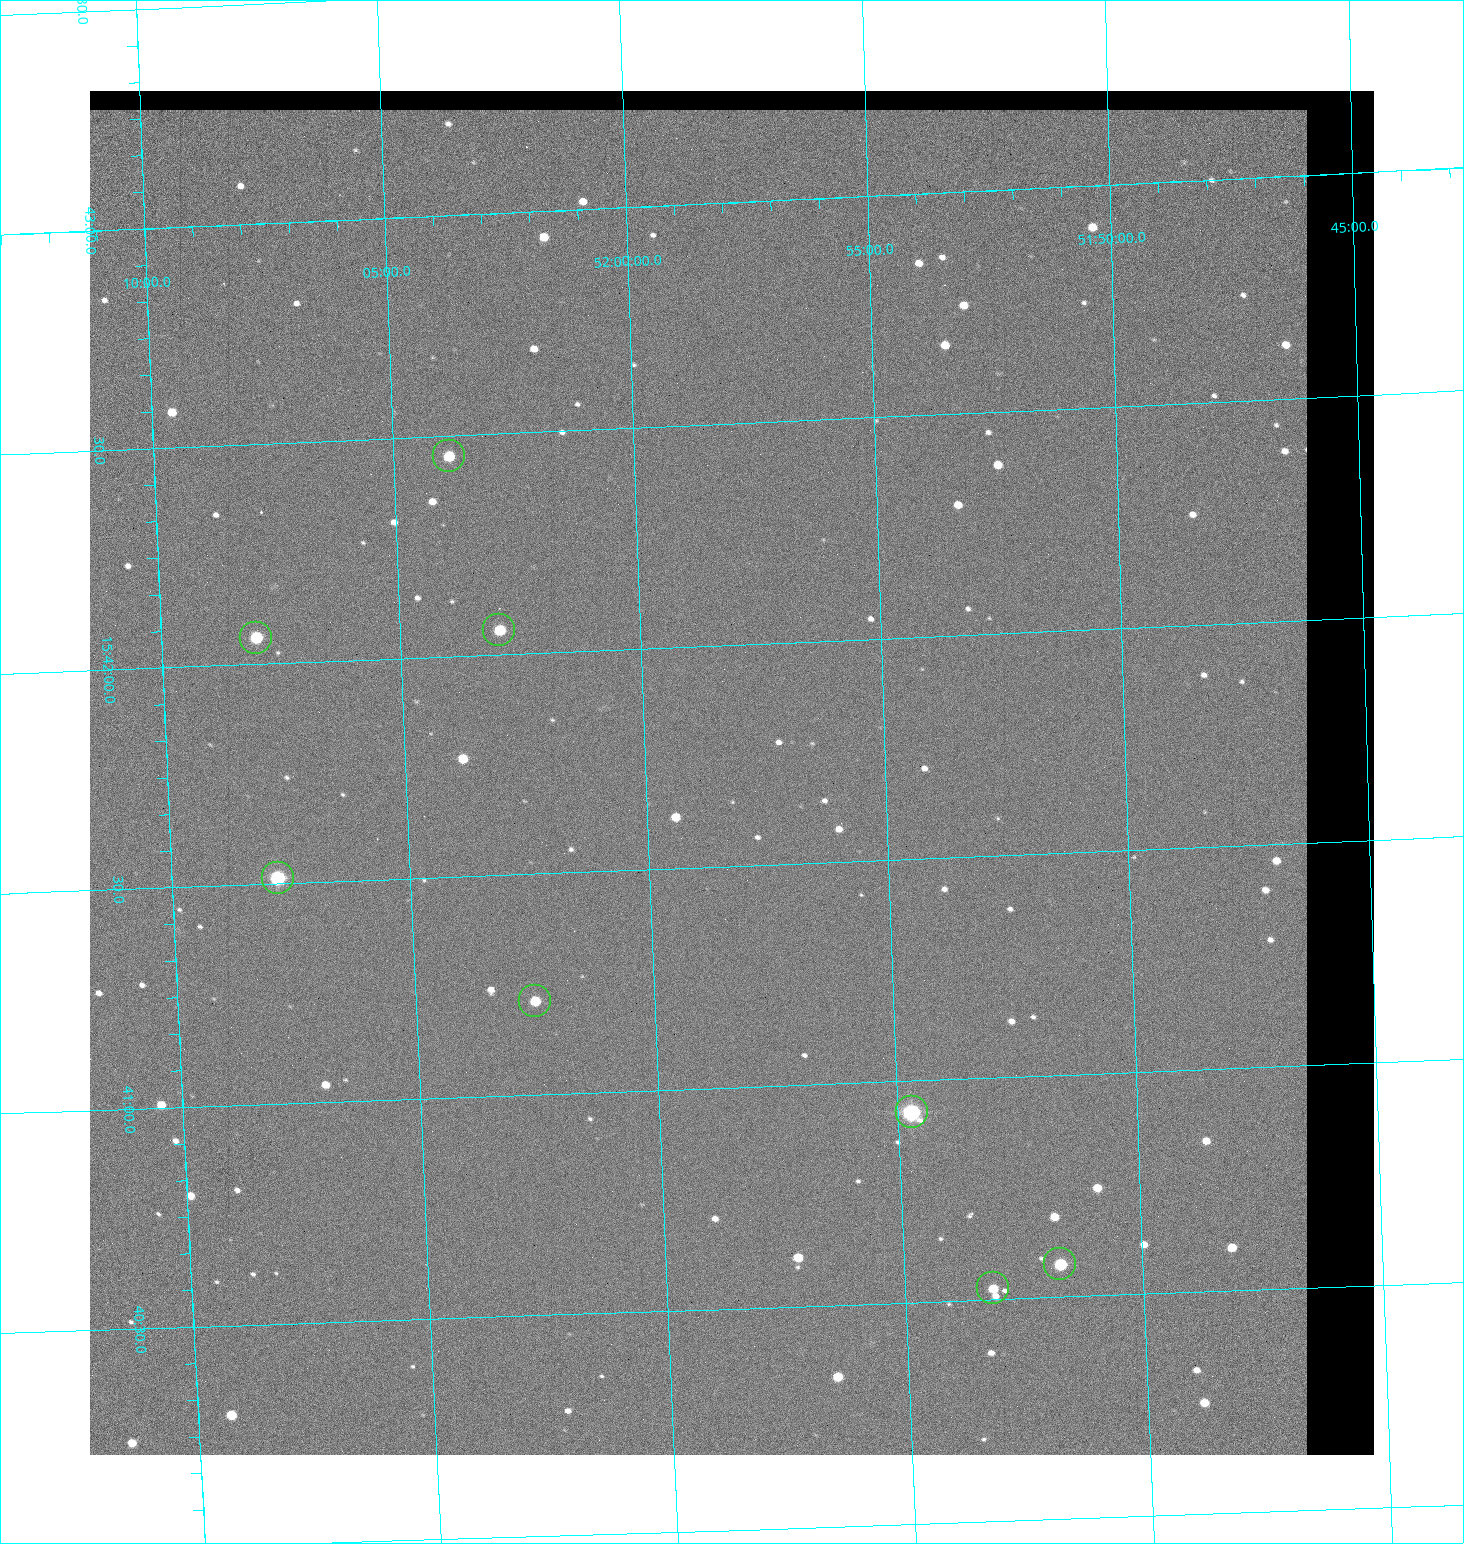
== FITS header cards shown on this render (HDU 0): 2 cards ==
NAXIS1  =                 1284 / length of data axis 1
NAXIS2  =                 1364 / length of data axis 2

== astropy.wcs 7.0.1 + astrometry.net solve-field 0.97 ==
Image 1284 x 1364 px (HDU 0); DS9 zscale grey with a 90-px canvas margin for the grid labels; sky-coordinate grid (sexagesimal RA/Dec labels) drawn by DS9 from the SOLVED WCS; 8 Tycho-2 reference stars matched to detected sources circled (green)
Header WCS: RA---TAN/DEC--TAN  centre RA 15:41:43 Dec +51:58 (235.43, +51.97 deg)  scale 1.26 arcsec/px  FOV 26.9' x 28.5'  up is +92 deg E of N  parity flipped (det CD > 0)
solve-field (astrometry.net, Tycho-2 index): VERIFIED the header's WCS against the Tycho-2 star catalogue (8 matches, 0 conflicts) and refined it, rather than solving blind
Solved WCS: RA---TAN-SIP/DEC--TAN-SIP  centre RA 15:41:43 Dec +51:58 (235.43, +51.97 deg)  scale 1.25 arcsec/px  FOV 26.8' x 28.5'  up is +92 deg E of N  parity flipped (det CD > 0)
The solver's refit moves the header's centre by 0.52 arcsec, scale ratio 0.9969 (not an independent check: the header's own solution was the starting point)
Tycho-2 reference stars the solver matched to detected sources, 8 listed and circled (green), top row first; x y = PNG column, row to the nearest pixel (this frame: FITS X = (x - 90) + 1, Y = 1364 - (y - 91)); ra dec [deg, ICRS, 3 dp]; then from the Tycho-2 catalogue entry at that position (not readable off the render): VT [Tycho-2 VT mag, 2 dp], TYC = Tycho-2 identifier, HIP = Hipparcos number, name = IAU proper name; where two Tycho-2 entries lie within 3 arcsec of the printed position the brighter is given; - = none
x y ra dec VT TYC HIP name
449 456 235.614 +52.064 11.61 3489-1132-1 - -
499 630 235.514 +52.049 11.19 3489-1407-1 - -
256 638 235.515 +52.133 11.12 3489-1380-1 - -
278 878 235.378 +52.130 9.31 3489-1322-1 76850 -
535 1001 235.303 +52.042 11.52 3489-958-1 - -
912 1112 235.232 +51.912 9.59 3489-824-1 - -
1060 1264 235.143 +51.862 10.97 3489-1016-1 - -
993 1288 235.131 +51.886 12.29 3489-908-1 - -